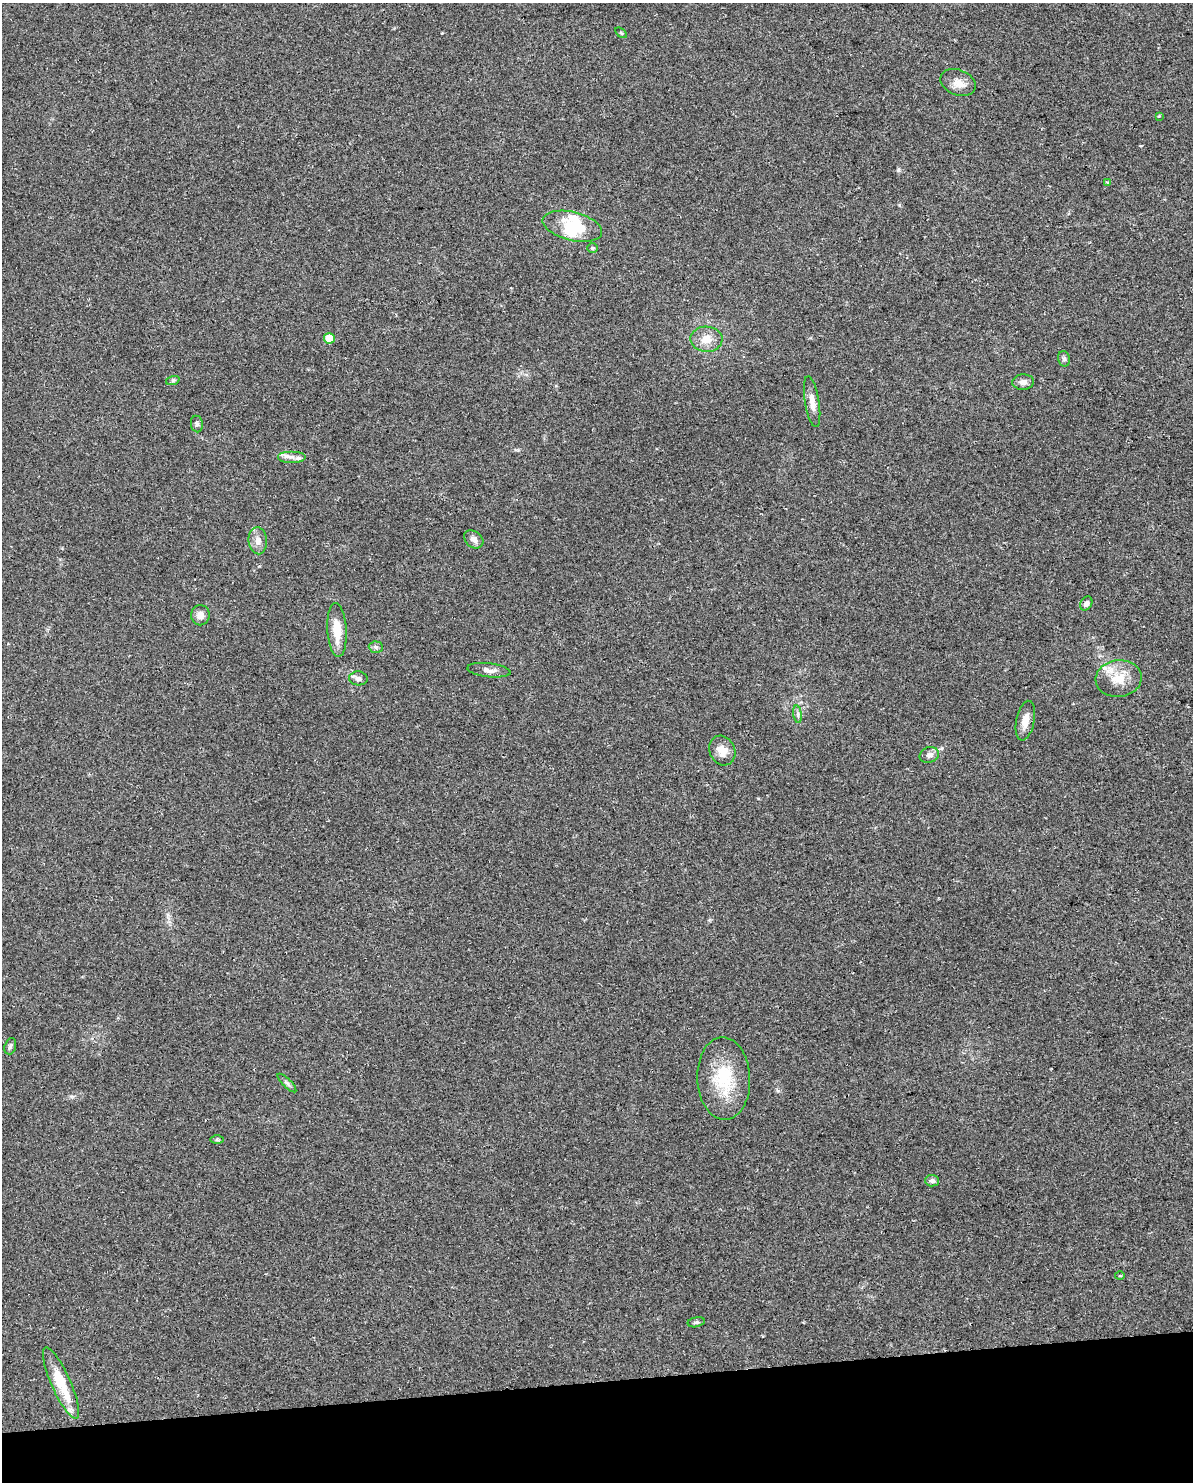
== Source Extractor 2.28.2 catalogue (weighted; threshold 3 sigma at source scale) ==
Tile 10 of 4 x 3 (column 2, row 3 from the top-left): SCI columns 1224-2414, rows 71-1550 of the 4828 x 4534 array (HDU 1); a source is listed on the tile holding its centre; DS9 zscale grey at full resolution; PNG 1195 x 1484 px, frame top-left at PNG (2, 3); each listed source drawn as its Kron ellipse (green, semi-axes under 4 px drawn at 4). Shown black and unused: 7% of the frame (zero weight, under 2 of 3 exposures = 2% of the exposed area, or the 3 px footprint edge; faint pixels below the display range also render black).
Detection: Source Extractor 2.28.2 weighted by HDU 2 'WHT'; one run over the whole footprint, this tile lists its part. Background 0.0735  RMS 0.009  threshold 0.0404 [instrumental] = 3 sigma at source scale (4.5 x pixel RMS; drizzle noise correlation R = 1.50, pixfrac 1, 0.0396/0.0396 arcsec/px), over >= 5 px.
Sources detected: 39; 2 inside a brighter object's white glare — neither listed nor drawn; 2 inside a brighter listed object's ellipse — not listed separately; the other 35 listed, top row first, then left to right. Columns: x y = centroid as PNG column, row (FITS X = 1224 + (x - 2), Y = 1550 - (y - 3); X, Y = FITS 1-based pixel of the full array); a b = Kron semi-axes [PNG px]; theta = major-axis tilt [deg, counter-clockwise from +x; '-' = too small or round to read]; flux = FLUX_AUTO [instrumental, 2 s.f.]
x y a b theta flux
621 33 6 3 -37 0.97
958 83 18 12 -22 9.2
1159 116 3 2 - 1.6
1107 183 3 3 - 3.7
572 226 30 14 -14 36
593 248 5 4 - 1.3
329 338 5 5 - 21
706 339 16 12 -2 11
1064 359 8 6 -75 2
173 380 7 4 19 1.3
1023 382 11 7 5 4.4
812 402 26 7 -81 7.8
197 424 8 6 -82 2.1
292 457 14 6 0 5
474 539 10 8 -39 4.3
258 541 13 9 -85 6.2
1086 603 7 5 58 2.9
200 615 10 9 - 5.8
337 630 27 9 -86 19
376 647 7 5 -3 2
489 670 22 7 -7 5.4
358 678 9 7 -3 3.8
1119 679 23 18 6 20
798 714 9 4 -82 2.2
1025 721 20 9 78 8.9
722 751 15 12 -65 10
929 755 10 8 20 3.9
10 1046 8 5 72 2
724 1078 41 26 -88 44
287 1083 12 4 -45 2.3
217 1140 6 4 0 1.3
932 1181 7 6 - 2.6
1120 1276 5 3 - 0.82
696 1322 9 5 11 1.9
61 1383 39 9 -66 33
Unlisted compact peaks at least as high as the median listed source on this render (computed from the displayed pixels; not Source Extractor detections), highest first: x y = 898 170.